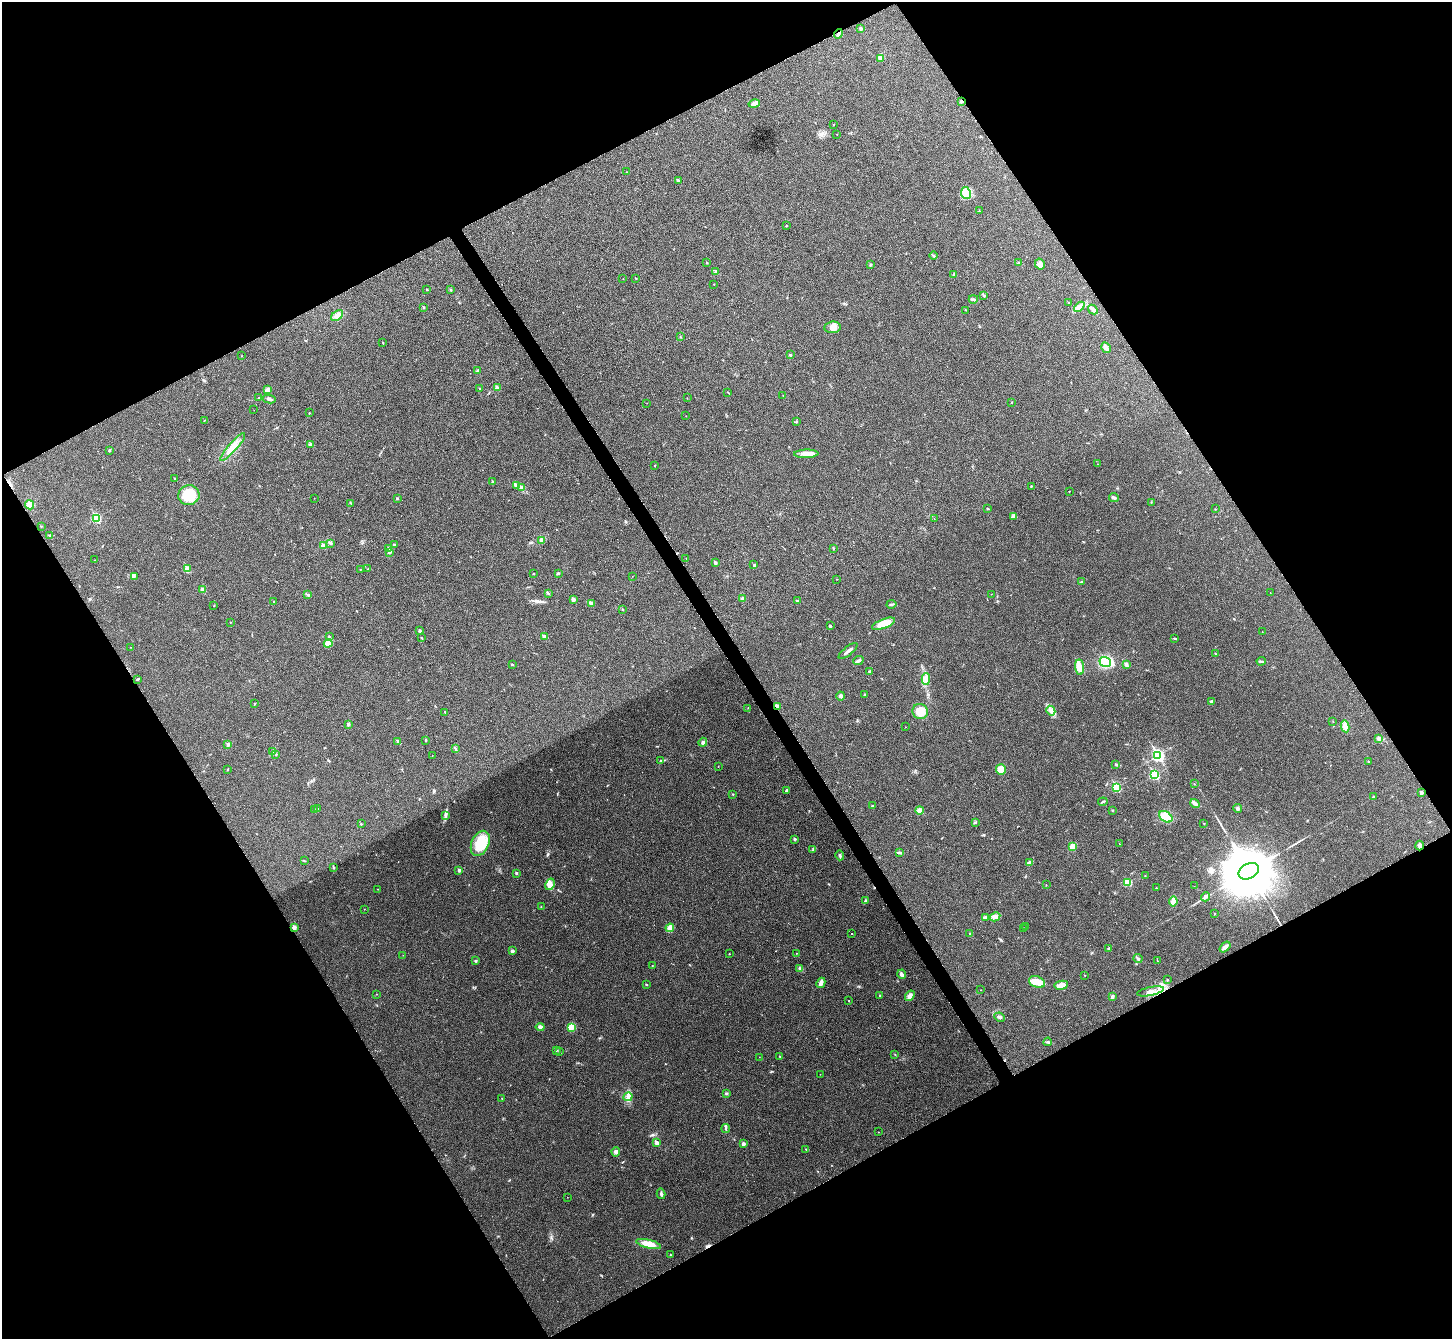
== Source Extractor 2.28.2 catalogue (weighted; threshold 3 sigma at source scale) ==
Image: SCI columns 7-5805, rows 162-5508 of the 5814 x 5806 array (HDU 1 of 3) = the unmasked area's bounding box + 8 px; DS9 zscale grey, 4 x 4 block average (1 PNG px = mean of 4 x 4 image px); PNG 1454 x 1341 px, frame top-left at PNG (2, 2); each listed source drawn as its Kron ellipse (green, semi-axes under 4 px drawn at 4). Shown black and unused: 48% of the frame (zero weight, under 3 of 4 exposures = <1% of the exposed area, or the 3 px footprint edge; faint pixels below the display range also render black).
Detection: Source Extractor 2.28.2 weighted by HDU 2 'WHT'. Background 0.0679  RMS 0.007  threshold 0.0314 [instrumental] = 3 sigma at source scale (4.5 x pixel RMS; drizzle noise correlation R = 1.50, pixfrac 1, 0.05/0.05 arcsec/px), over >= 5 px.
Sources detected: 274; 1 inside a brighter object's white glare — neither listed nor drawn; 3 coinciding with a brighter row at this scale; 3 inside a brighter listed object's ellipse — not listed separately; the other 267 listed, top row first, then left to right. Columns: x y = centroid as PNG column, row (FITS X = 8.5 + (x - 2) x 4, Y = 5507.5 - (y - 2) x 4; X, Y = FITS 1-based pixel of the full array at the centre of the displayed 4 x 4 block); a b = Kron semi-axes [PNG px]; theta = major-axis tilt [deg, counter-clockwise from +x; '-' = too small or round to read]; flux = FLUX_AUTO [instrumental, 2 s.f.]
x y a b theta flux
861 28 3 2 - 6.9
838 34 5 2 - 8.6
880 58 4 2 - 6.7
962 101 3 2 - 4
754 103 6 4 15 13
834 125 2 2 - 1.6
837 134 2 2 - 2.4
626 172 2 2 - 1.1
678 181 3 3 - 7.3
966 193 6 4 -81 31
979 211 2 2 - 1.4
786 226 2 2 - 6.3
933 255 4 2 - 3.5
707 263 2 2 - 4.7
1019 263 2 2 - 1.6
870 264 2 2 - 2.1
1040 264 5 5 - 15
716 271 2 2 - 1.8
954 274 3 2 - 2.7
636 278 2 2 - 2.2
623 279 2 2 - 1.3
714 284 2 2 - 2.3
427 289 2 2 - 2.3
451 290 2 2 - 2.1
983 295 3 2 - 3.8
973 299 4 3 - 7.1
1068 303 2 2 - 6.4
424 307 2 2 - 3.7
1079 307 6 3 43 12
1093 309 5 3 - 15
966 310 2 2 - 1.4
337 316 7 4 38 21
833 327 8 5 6 24
680 337 2 2 - 1.1
383 342 2 2 - 1.8
1106 348 6 4 -58 12
790 355 2 2 - 11
241 356 2 2 - 1.1
477 371 3 2 - 5.4
480 388 2 2 - 2.8
497 388 2 2 - 34
267 390 4 3 - 12
728 392 2 2 - 1.8
783 395 2 2 - 1.4
259 398 2 2 - 1.7
687 398 2 2 - 1.6
269 399 6 3 -12 11
1011 402 2 2 - 1.6
647 403 2 2 - 0.82
254 410 2 2 - 0.68
309 413 2 2 - 1.8
686 416 2 2 - 1.6
204 420 3 2 - 1.9
797 421 2 2 - 3.1
311 445 2 2 - 42
233 447 18 4 49 37
109 450 3 2 - 3.5
806 454 12 4 2 25
1097 464 2 2 - 0.73
654 466 2 2 - 1.6
174 478 2 2 - 1.7
493 482 2 2 - 15
516 486 3 3 - 7.2
1031 486 3 2 - 2.4
522 488 4 3 - 13
1069 491 2 2 - 1.5
189 495 10 10 - 110
314 498 2 2 - 1.3
397 498 2 2 - 3.6
1114 498 5 3 - 7.5
1151 502 2 2 - 1.7
351 503 2 2 - 1.4
30 505 4 4 - 19
988 509 3 2 - 3.1
1215 509 2 2 - 1.2
1014 517 3 2 - 5.2
96 518 2 2 - 300
934 518 2 2 - 0.54
41 526 2 2 - 2.3
49 535 2 2 - 1.5
541 540 3 2 - 12
330 543 2 2 - 2.4
394 545 3 2 - 3
323 546 2 2 - 58
389 548 3 2 - 6.5
833 548 2 2 - 1.6
389 552 3 2 - 8.7
686 558 2 2 - 1.2
94 560 2 2 - 0.78
715 563 2 2 - 24
754 565 2 2 - 3.6
187 569 2 2 - 95
360 569 2 2 - 2
368 569 2 2 - 2.6
558 573 2 2 - 4
534 574 2 2 - 4.5
134 576 3 2 - 3.6
632 576 2 2 - 0.77
836 579 2 2 - 1.2
1082 582 3 2 - 3.6
203 590 2 2 - 44
1270 592 2 2 - 0.74
548 593 3 2 - 3.2
991 594 2 2 - 0.8
308 595 3 2 - 3.9
743 598 2 2 - 6.1
573 599 2 2 - 31
797 601 2 2 - 7.9
273 602 2 2 - 3.5
592 603 3 3 - 14
891 604 5 2 - 6
214 606 2 2 - 1.2
622 610 2 2 - 7.8
230 622 2 2 - 1.5
884 624 12 4 21 60
830 626 2 2 - 13
420 631 2 2 - 15
1262 632 2 2 - 1.7
544 636 3 3 - 8.6
329 637 2 2 - 8.5
422 638 2 2 - 1.8
1174 638 2 2 - 2.3
328 643 4 3 - 9.9
131 647 2 2 - 0.92
848 651 12 2 39 14
1215 654 2 2 - 1.8
858 661 5 2 - 8.5
1261 661 4 2 - 4.9
1105 662 6 5 - 180
512 664 2 2 - 8
1126 665 3 3 - 10
1080 667 7 4 -81 34
870 671 3 2 - 3.2
138 679 2 2 - 2.2
926 679 6 3 87 15
865 695 2 2 - 5.4
841 696 4 3 - 9.3
1212 702 3 3 - 8.2
254 703 2 2 - 1.5
777 706 3 3 - 16
748 708 2 2 - 1.5
920 711 8 7 - 53
1051 711 5 3 - 12
445 712 2 2 - 4.8
1333 722 2 2 - 1.2
348 724 3 2 - 6.8
1345 726 6 4 -79 18
905 727 2 2 - 0.96
1379 738 2 2 - 19
426 740 2 2 - 1.4
398 741 3 2 - 5.1
703 742 5 3 - 9.5
228 744 3 2 - 5.5
455 749 2 2 - 2.5
273 751 2 2 - 1.8
276 755 2 2 - 1.9
432 755 2 2 - 0.92
1158 755 3 2 - 760
661 760 2 2 - 2.3
1369 762 2 2 - 1.1
1116 764 3 2 - 2.2
718 766 2 2 - 1
228 769 3 2 - 2
1001 770 5 5 - 45
1154 775 2 2 - 400
1194 784 2 2 - 1.4
1116 787 2 2 - 270
786 790 2 2 - 5.8
1421 792 3 2 - 7.5
733 794 2 2 - 4.7
1373 797 2 2 - 6
1103 802 5 2 - 4
1195 803 5 2 - 20
872 806 2 2 - 2.9
1238 808 4 3 - 7.1
317 809 2 2 - 1.3
314 810 2 2 - 1.1
919 810 4 4 - 19
1112 810 2 2 - 1.9
446 815 3 2 - 5.5
1166 817 7 5 -32 77
975 823 3 2 - 3.5
1204 823 2 2 - 1.9
361 824 2 2 - 1.6
795 839 2 2 - 15
480 843 13 8 65 120
1119 844 2 2 - 1.2
1420 845 5 3 - 11
1073 847 4 4 - 30
813 850 4 2 - 3.5
900 853 4 2 - 11
840 855 5 2 - 6
304 861 2 2 - 1.6
1030 863 4 3 - 8
334 867 2 2 - 2.5
459 870 2 2 - 19
1249 871 11 7 27 46000
516 873 2 2 - 14
1145 876 2 2 - 1.4
1127 883 2 2 - 150
550 884 6 4 59 18
1046 885 2 2 - 1.4
1194 886 2 2 - 0.58
1156 888 2 2 - 1.5
378 889 2 2 - 1.1
1205 897 5 2 - 8.4
865 901 3 2 - 2.7
1173 902 5 2 - 51
541 907 2 2 - 1.1
364 909 2 2 - 1.7
1214 914 2 2 - 1.2
985 917 4 3 - 7.1
995 917 5 4 - 14
1026 927 2 2 - 2.7
294 928 2 2 - 51
670 928 4 3 - 20
1023 928 2 2 - 4.3
851 933 2 2 - 1.3
969 933 2 2 - 1.2
1225 947 6 3 39 19
1109 948 3 2 - 3.3
512 951 3 3 - 9
796 953 2 2 - 1.9
729 954 2 2 - 2.9
403 955 2 2 - 0.9
1138 959 4 2 - 6.4
475 961 3 2 - 4.1
1157 961 2 2 - 1.4
652 966 2 2 - 1.2
800 968 2 2 - 5.5
902 974 4 3 - 9.2
1084 975 2 2 - 1.9
1167 980 2 2 - 3
1037 982 8 5 -19 64
821 983 5 2 - 18
646 985 2 2 - 6.6
1061 985 7 4 8 24
981 990 2 2 - 0.92
1150 991 13 4 12 28
376 994 2 2 - 1
880 996 2 2 - 3.3
910 996 5 4 - 15
1112 996 3 2 - 8.9
849 1001 2 2 - 1.2
1000 1017 5 3 - 8.9
540 1027 4 3 - 10
571 1027 3 3 - 8
1048 1042 4 2 - 4.5
556 1050 2 2 - 1.4
559 1051 2 2 - 1.9
895 1055 2 2 - 2
759 1057 2 2 - 0.97
780 1057 2 2 - 1.6
820 1074 2 2 - 1.1
726 1093 2 2 - 5.7
628 1097 5 2 - 8.8
502 1098 2 2 - 1.7
726 1129 4 2 - 6
878 1132 2 2 - 1.1
657 1143 2 2 - 40
743 1144 3 3 - 9.5
806 1149 2 2 - 3.9
616 1152 4 4 - 9.4
661 1194 5 2 - 6.7
567 1197 2 2 - 0.84
649 1244 13 4 -14 52
670 1255 2 2 - 1.3
Overlapping masked pixels (flux is a lower limit): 5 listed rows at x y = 838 34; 962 101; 777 706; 1420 845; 294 928
Diffuse or blended objects may show on this block-average render without a row.